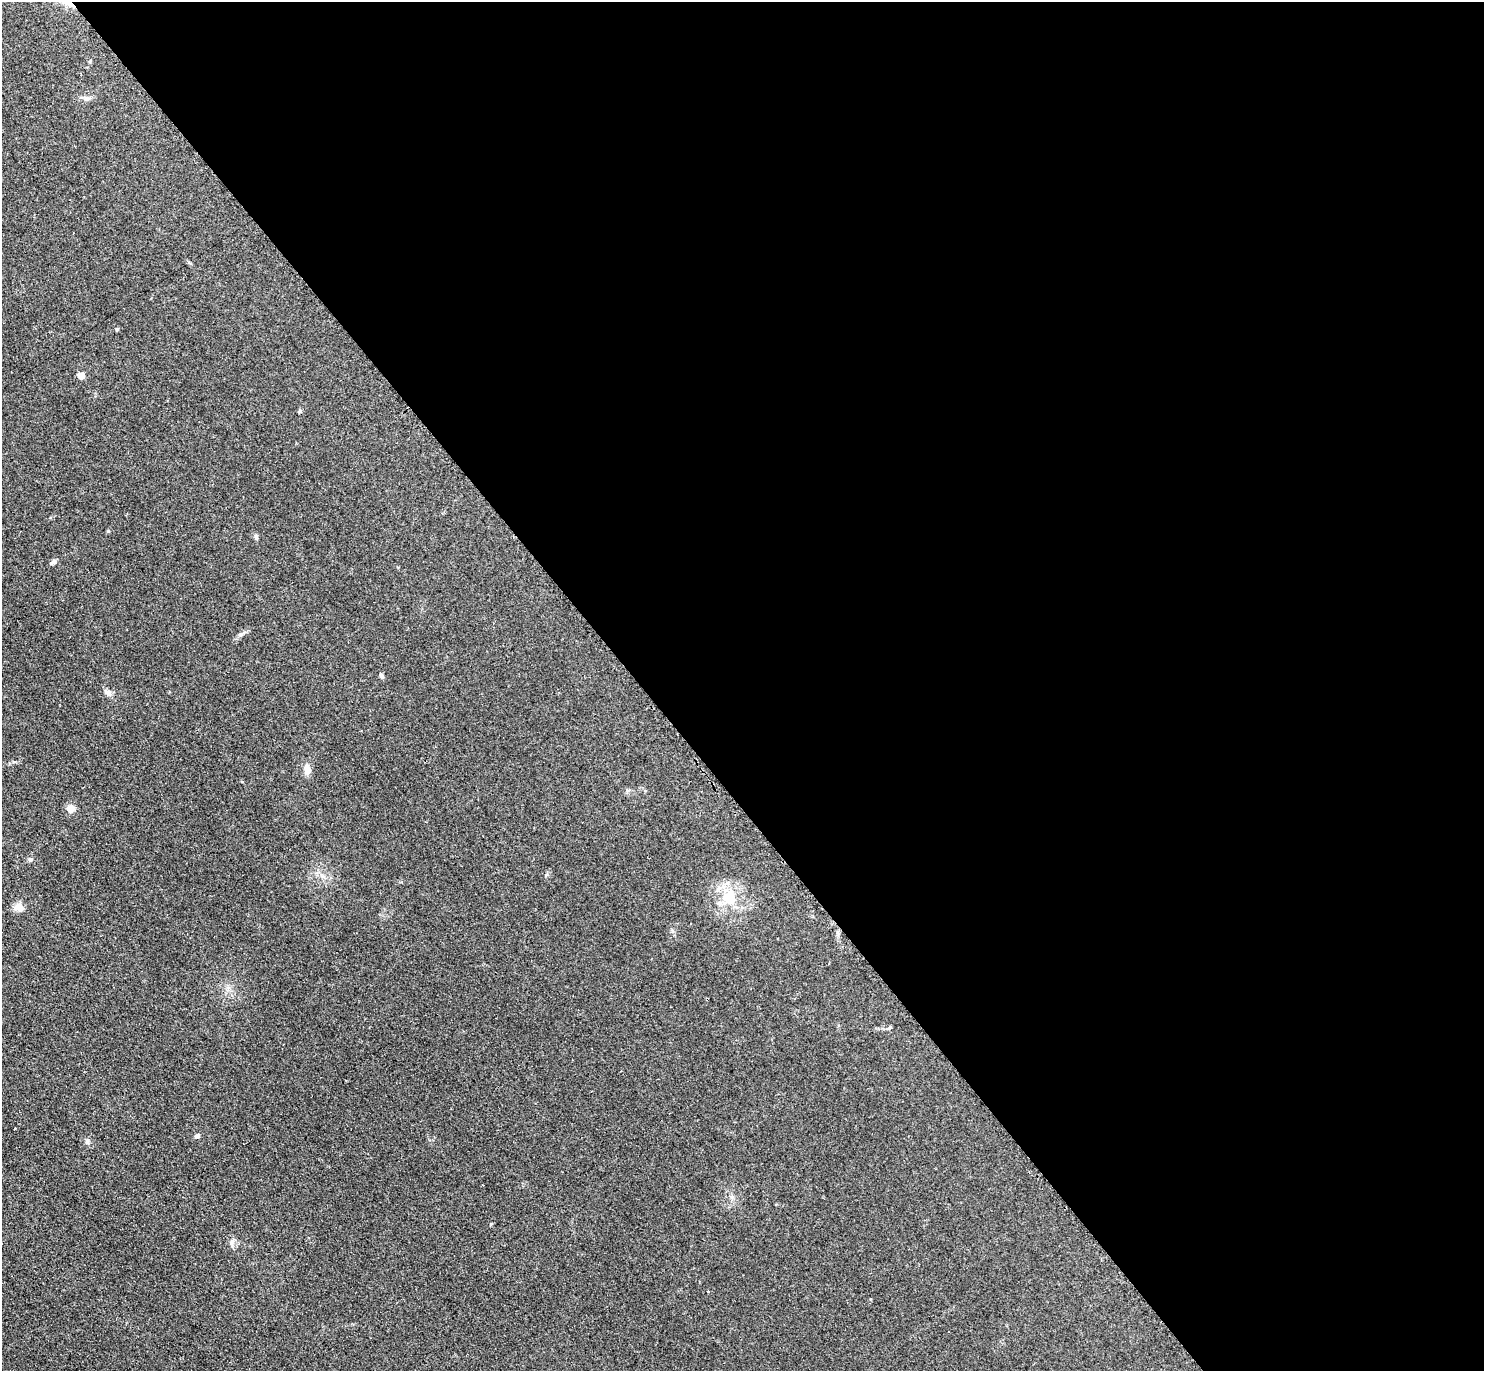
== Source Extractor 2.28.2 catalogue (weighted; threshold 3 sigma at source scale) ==
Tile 8 of 4 x 4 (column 4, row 2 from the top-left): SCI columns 4454-5935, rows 2896-4264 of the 5951 x 5939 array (HDU 1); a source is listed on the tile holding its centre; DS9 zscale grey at full resolution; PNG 1486 x 1373 px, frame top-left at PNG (2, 2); no overlay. Shown black and unused: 57% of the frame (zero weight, under 2 of 3 exposures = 2% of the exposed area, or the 3 px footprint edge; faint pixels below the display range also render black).
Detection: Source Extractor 2.28.2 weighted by HDU 2 'WHT'; one run over the whole footprint, this tile lists its part. Background 0.14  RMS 0.013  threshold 0.0567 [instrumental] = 3 sigma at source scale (4.5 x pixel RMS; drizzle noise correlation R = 1.50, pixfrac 1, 0.05/0.05 arcsec/px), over >= 5 px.
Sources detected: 22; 1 cosmic-ray / hot-pixel residue — not listed; the other 21 listed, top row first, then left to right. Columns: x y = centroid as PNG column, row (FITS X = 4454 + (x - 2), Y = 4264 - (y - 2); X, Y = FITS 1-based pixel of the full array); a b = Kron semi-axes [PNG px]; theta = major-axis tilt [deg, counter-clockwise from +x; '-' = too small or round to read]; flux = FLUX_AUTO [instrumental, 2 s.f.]
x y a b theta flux
87 98 7 4 -1 2.6
117 329 5 4 - 1.4
81 376 5 5 - 16
300 411 5 4 - 1.7
256 537 8 4 -74 2.3
53 562 7 5 38 3.2
241 634 10 4 35 3.2
381 675 8 4 -55 2.6
108 692 9 7 -17 4.5
307 769 13 7 -85 8
70 809 10 9 - 8.2
30 859 5 5 - 2
729 898 20 19 - 33
18 907 12 10 -14 8.9
890 1027 5 4 - 1.4
197 1136 6 5 - 3.1
87 1142 8 5 -63 2.7
491 1224 4 4 - 1.2
232 1243 9 4 82 3
708 1291 3 3 - 0.99
871 1299 3 2 - 1.9